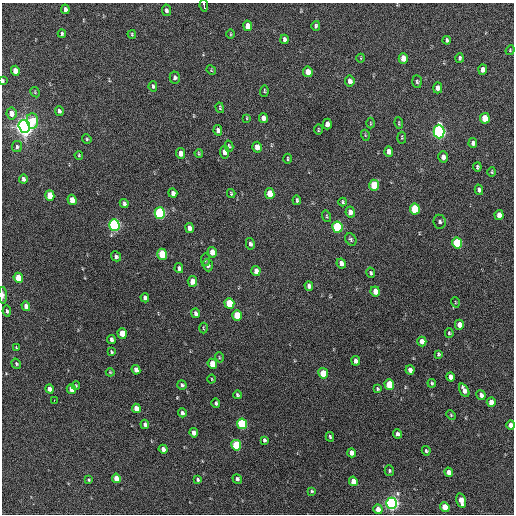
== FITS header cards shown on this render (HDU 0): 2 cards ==
NAXIS1  =                  512 / Axis length
NAXIS2  =                  512 / Axis length

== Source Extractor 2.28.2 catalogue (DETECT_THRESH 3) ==
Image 512 x 512 px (HDU 0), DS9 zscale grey, 1 PNG px = 1 image px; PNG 516 x 516 px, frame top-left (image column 1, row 512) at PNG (2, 3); each listed source drawn as its Kron ellipse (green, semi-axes under 4 px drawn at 4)
Background 532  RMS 15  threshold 45.3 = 3 sigma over >= 5 px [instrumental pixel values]
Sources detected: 158; all 158 listed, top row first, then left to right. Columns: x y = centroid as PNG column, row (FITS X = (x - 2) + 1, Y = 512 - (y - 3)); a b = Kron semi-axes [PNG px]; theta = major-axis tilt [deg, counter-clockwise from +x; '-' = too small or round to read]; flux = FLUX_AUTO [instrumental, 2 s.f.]
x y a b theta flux
204 5 6 3 -81 10000
65 9 5 3 - 3400
166 10 6 4 -81 2800
248 26 5 4 - 12000
316 26 5 4 - 2100
62 33 4 3 - 1400
132 34 4 3 - 1200
231 34 5 3 - 900
284 39 4 4 - 3100
447 40 4 4 - 2100
510 50 5 4 - 1100
361 58 4 3 - 730
403 58 5 4 - 14000
460 58 5 4 - 1900
211 70 5 4 - 930
483 70 5 4 - 6200
15 71 5 4 - 12000
308 72 5 4 - 9500
175 78 6 5 - 2500
3 81 4 2 - 2000
350 81 5 4 - 4400
417 82 6 5 - 1700
153 86 5 4 - 1900
438 88 5 4 - 5500
264 91 5 3 - 1400
35 92 5 3 - 900
220 108 5 3 - 1200
59 111 5 4 - 2600
11 113 6 5 - 7100
247 118 3 3 - 1000
263 118 5 4 - 5600
485 118 5 5 - 23000
32 121 8 6 -85 20000
370 123 5 3 - 970
399 123 6 3 -83 1000
327 124 5 4 - 6900
24 126 6 5 - 800000
218 130 5 4 - 4500
318 130 5 2 - 1000
439 132 7 5 -88 290000
365 135 5 3 - 930
402 138 6 4 -86 1100
87 139 5 4 - 1200
473 143 5 4 - 3400
229 146 5 4 - 1500
17 147 5 5 - 2100
257 147 5 4 - 9200
225 152 6 4 -79 4500
389 152 5 4 - 6400
181 153 5 4 - 7800
199 153 4 3 - 1100
79 155 4 3 - 1100
443 157 5 5 - 5100
287 159 5 3 - 1400
477 167 4 3 - 1700
492 172 4 4 - 1100
23 179 4 3 - 2700
374 185 6 5 - 32000
479 190 5 4 - 3000
173 193 5 4 - 4400
231 193 4 3 - 1100
270 194 5 5 - 19000
50 196 5 4 - 21000
72 200 5 4 - 11000
297 200 5 3 - 1700
343 202 4 3 - 1300
124 203 4 3 - 2500
415 209 5 5 - 49000
350 212 5 4 - 5400
160 213 6 5 - 130000
499 215 5 4 - 7100
327 216 6 4 -71 1100
440 222 7 6 - 2700
114 225 6 5 - 220000
337 227 6 5 - 87000
190 228 5 4 - 4600
351 239 6 5 - 2000
457 243 5 5 - 72000
250 244 6 4 -77 2600
212 252 5 4 - 11000
162 254 5 5 - 37000
116 256 5 4 - 2700
205 260 6 3 -85 1200
341 263 5 4 - 5400
208 265 6 5 - 3000
179 268 5 4 - 2600
256 271 5 4 - 6500
371 273 5 4 - 1700
18 278 5 4 - 19000
192 281 5 4 - 9300
309 286 5 4 - 4100
375 291 5 4 - 9200
3 295 8 4 -89 2900
145 298 5 4 - 4200
455 302 5 3 - 870
229 303 5 5 - 39000
26 306 5 4 - 5600
7 311 5 3 - 1900
196 313 5 4 - 3300
237 315 5 4 - 27000
459 325 5 4 - 9100
203 328 5 3 - 930
122 333 5 4 - 18000
449 333 5 4 - 1400
111 340 4 3 - 2700
422 341 5 4 - 8400
16 348 4 3 - 910
111 352 4 3 - 1400
438 354 4 3 - 1400
219 357 5 3 - 970
356 361 5 4 - 3600
16 364 5 4 - 1600
212 364 5 4 - 18000
136 370 5 4 - 6000
410 370 5 4 - 6900
110 372 4 4 - 990
323 373 5 4 - 27000
451 377 4 4 - 6900
212 379 4 3 - 790
432 383 4 3 - 1500
76 385 4 3 - 1200
182 385 5 4 - 2000
389 385 5 5 - 40000
50 389 4 4 - 6300
71 389 5 4 - 7400
377 389 3 3 - 1200
464 390 7 4 -62 6800
237 395 4 3 - 1600
481 395 5 4 - 4800
54 400 2 2 - 3600
491 402 5 4 - 11000
216 403 4 4 - 2100
136 408 5 4 - 11000
182 413 4 3 - 2600
451 415 5 4 - 1200
145 424 4 4 - 4200
242 424 5 5 - 79000
511 425 5 4 - 7700
194 433 5 4 - 6100
398 434 4 4 - 3500
330 437 5 3 - 1600
264 440 4 3 - 2100
236 445 5 4 - 59000
163 449 4 4 - 4900
426 451 4 4 - 1600
352 453 4 4 - 7300
389 471 5 5 - 1600
449 472 4 4 - 8100
116 478 5 4 - 10000
237 479 5 4 - 2400
89 480 3 3 - 1100
198 480 4 3 - 1600
353 481 5 4 - 12000
312 491 4 3 - 1300
461 501 7 4 -74 13000
391 503 5 5 - 330000
445 507 5 4 - 18000
378 509 5 4 - 9700
At the frame edge (FLAGS 8, measured only in part): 4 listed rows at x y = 204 5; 3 81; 3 295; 511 425